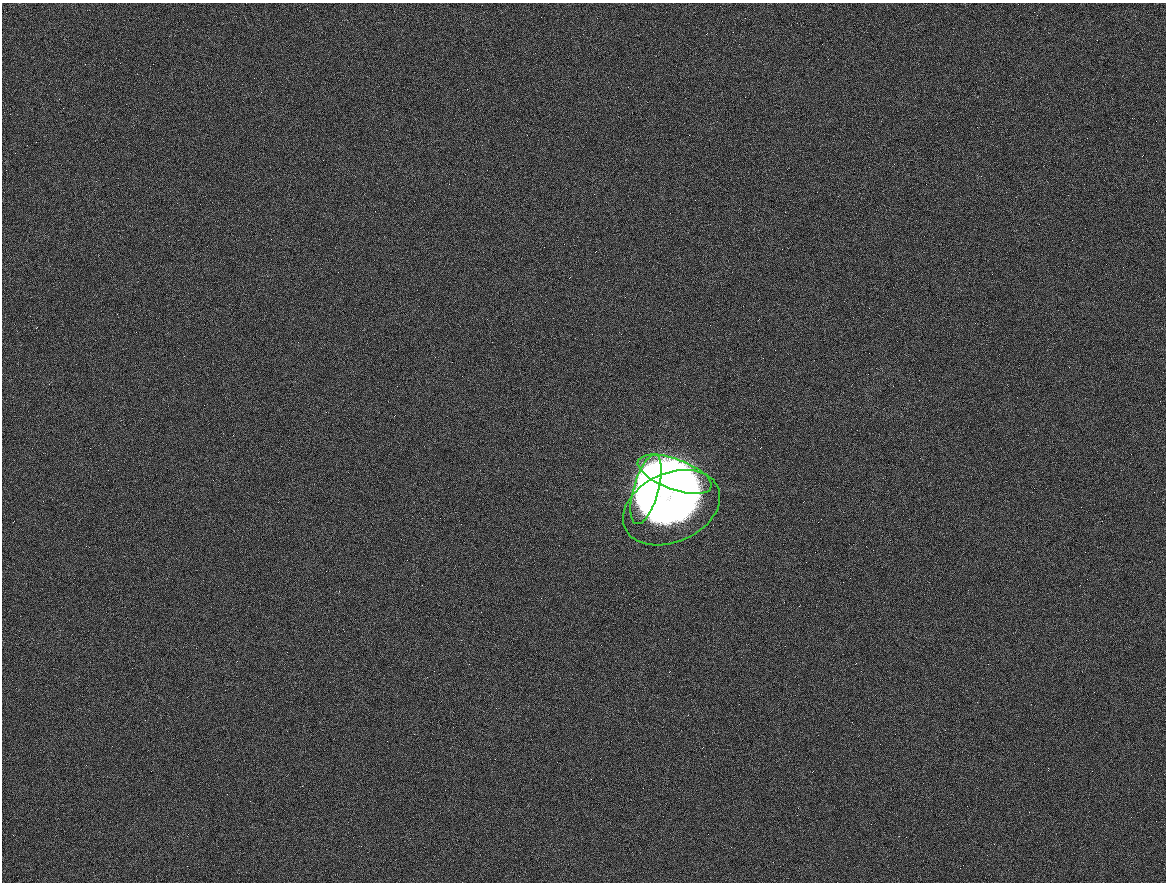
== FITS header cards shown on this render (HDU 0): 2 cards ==
NAXIS1  =                 1164
NAXIS2  =                  880

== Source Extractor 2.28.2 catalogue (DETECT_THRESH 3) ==
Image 1164 x 880 px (HDU 0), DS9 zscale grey, 1 PNG px = 1 image px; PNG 1168 x 884 px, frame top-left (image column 1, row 880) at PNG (2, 3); each listed source drawn as its Kron ellipse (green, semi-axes under 4 px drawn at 4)
Background 840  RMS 39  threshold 116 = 3 sigma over >= 5 px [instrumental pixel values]
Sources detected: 3; all 3 listed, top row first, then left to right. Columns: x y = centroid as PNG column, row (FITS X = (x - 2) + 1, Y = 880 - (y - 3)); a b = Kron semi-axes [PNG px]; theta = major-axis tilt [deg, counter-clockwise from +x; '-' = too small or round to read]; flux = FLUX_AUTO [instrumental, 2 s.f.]
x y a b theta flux
675 474 39 15 -20 1.4e+06
646 489 36 12 74 1.3e+06
672 508 51 34 24 2.8e+06